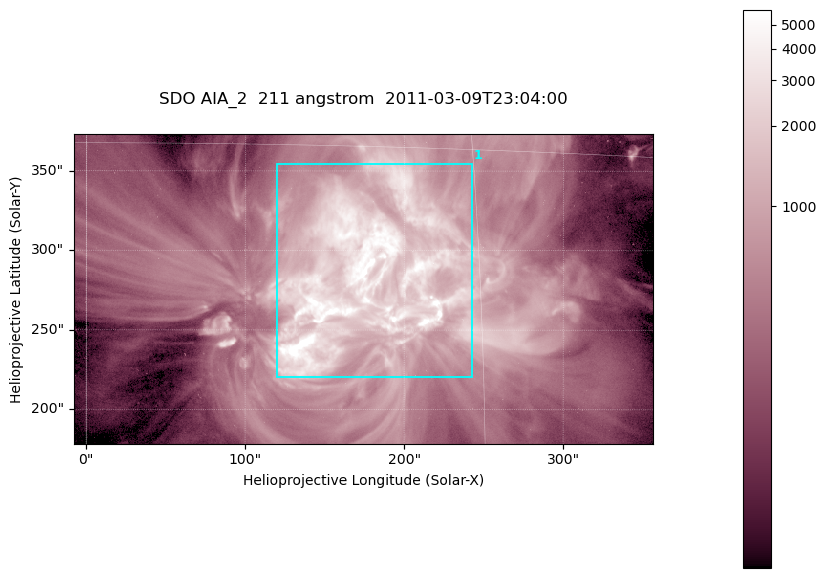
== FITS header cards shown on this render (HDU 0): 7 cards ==
TELESCOP= 'SDO     '           /
INSTRUME= 'AIA_2   '           /
WAVELNTH=                  211 /
WAVEUNIT= 'angstrom'           /
DATE-OBS= '2011-03-09T23:04:00.62' /
CTYPE1  = 'HPLN-TAN'           /
CTYPE2  = 'HPLT-TAN'           /

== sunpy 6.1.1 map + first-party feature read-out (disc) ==
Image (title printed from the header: SDO AIA_2  211 angstrom  2011-03-09T23:04:00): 606 x 324 px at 0.601 arcsec/px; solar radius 967 arcsec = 1609 px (partial field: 2.4% of the solar disc is inside the frame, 100% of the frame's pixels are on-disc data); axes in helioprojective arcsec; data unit not stated in the header (colour bar unlabelled)
Pointing: header CRPIX1/2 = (2040.79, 2040.71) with CRVAL1/2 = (0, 0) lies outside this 606 x 324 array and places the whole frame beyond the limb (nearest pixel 1.39 R_sun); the SolarSoft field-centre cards XCEN/YCEN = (174.2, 275.8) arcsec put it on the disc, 1859 arcsec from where CRPIX/CRVAL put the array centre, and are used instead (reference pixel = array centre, CRVAL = XCEN/YCEN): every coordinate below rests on XCEN/YCEN
Orientation: roll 0.0564 deg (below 1 deg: not rotated)
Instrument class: DISC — disc imager (sunpy class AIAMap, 211 A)
Bright regions (active regions / flare kernels): reference = the on-disc median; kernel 5 px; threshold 5 sigma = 1822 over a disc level ~470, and >= 1.15x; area >= 196 px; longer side >= 4 px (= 2.4 arcsec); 1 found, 1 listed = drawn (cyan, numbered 1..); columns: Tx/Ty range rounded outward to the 2 arcsec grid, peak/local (2 s.f.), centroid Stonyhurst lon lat
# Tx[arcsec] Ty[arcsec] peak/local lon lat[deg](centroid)
1 120..244 220..356 18 +10 +10